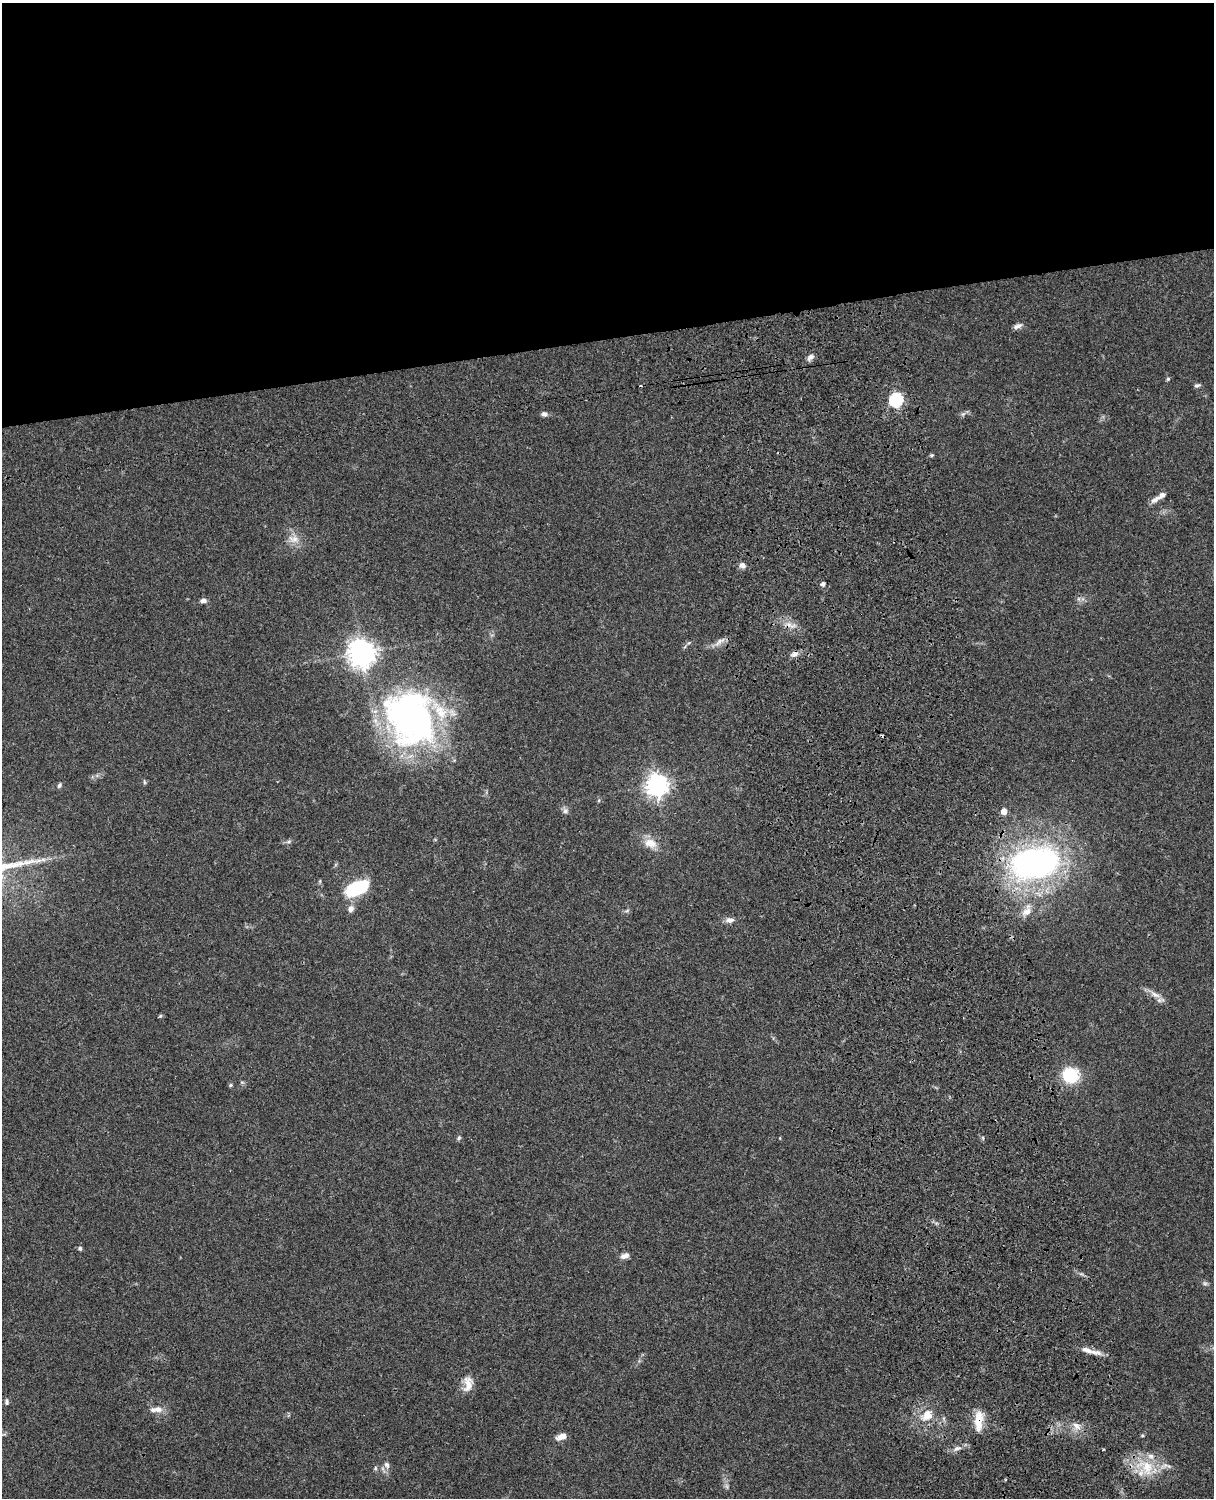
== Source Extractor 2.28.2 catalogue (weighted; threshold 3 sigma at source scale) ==
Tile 2 of 4 x 3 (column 2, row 1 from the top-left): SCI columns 1333-2544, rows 3268-4763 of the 5087 x 4927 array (HDU 1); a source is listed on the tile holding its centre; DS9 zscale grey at full resolution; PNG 1216 x 1500 px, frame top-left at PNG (2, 3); no overlay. Shown black and unused: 23% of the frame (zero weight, under 3 of 4 exposures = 6% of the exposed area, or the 3 px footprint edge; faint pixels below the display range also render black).
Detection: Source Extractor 2.28.2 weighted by HDU 2 'WHT'; one run over the whole footprint, this tile lists its part. Background 0.0787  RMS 0.0058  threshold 0.0262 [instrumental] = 3 sigma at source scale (4.5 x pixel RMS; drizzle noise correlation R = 1.50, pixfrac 1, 0.05/0.05 arcsec/px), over >= 5 px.
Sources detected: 61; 3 cosmic-ray / hot-pixel residue — not listed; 3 inside a brighter listed object's ellipse — not listed separately; the other 55 listed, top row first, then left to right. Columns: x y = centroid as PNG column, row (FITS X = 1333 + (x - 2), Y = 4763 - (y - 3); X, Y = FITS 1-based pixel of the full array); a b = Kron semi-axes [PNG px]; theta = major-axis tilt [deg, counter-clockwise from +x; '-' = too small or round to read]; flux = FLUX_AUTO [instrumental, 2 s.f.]
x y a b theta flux
1018 326 11 6 22 2.4
810 357 10 6 42 2.4
1168 379 5 5 - 0.86
1197 385 8 5 14 1.3
896 400 6 6 - 95
544 414 7 6 - 1.8
963 414 8 5 44 1.3
931 455 5 4 - 0.77
1155 500 17 7 30 3.2
293 539 16 10 -13 5.7
742 565 7 7 - 2.5
823 584 4 4 - 2.1
1079 599 6 4 -71 1.1
203 601 8 6 15 2
719 642 18 6 34 3.5
362 653 9 9 - 620
794 654 11 7 29 2.5
412 718 68 60 -54 200
144 782 6 3 -71 0.76
59 785 7 5 57 1.3
657 785 8 7 - 420
599 800 5 3 - 0.65
565 811 8 8 - 1.8
1004 811 5 5 - 5.5
289 842 7 4 19 1.2
650 843 17 12 -21 7.5
1035 862 38 24 8 220
357 888 23 13 24 32
351 909 9 7 68 2.8
627 911 9 3 21 0.88
1027 911 18 10 61 6.1
729 920 12 7 3 2.7
1155 995 19 6 -30 4.2
160 1016 6 4 44 0.66
1070 1075 14 13 - 27
231 1085 5 4 - 0.87
459 1138 6 5 - 1
780 1138 4 3 - 0.42
80 1248 5 5 - 1.2
625 1256 11 7 20 2.8
1205 1283 7 5 -29 1.2
1087 1350 19 7 -17 5.1
468 1384 21 11 84 6.7
7 1402 8 5 90 1.4
158 1409 11 8 -3 4
927 1415 17 13 53 8.7
978 1421 26 10 87 9.8
1076 1425 12 7 -33 3.7
1142 1435 4 4 - 0.62
562 1436 10 6 21 4.6
957 1449 12 5 21 2.7
387 1465 9 7 -62 2.1
1146 1467 30 20 -50 21
375 1468 6 5 - 0.96
726 1486 7 4 -70 1.2
Overlapping masked pixels (flux is a lower limit): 1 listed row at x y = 978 1421